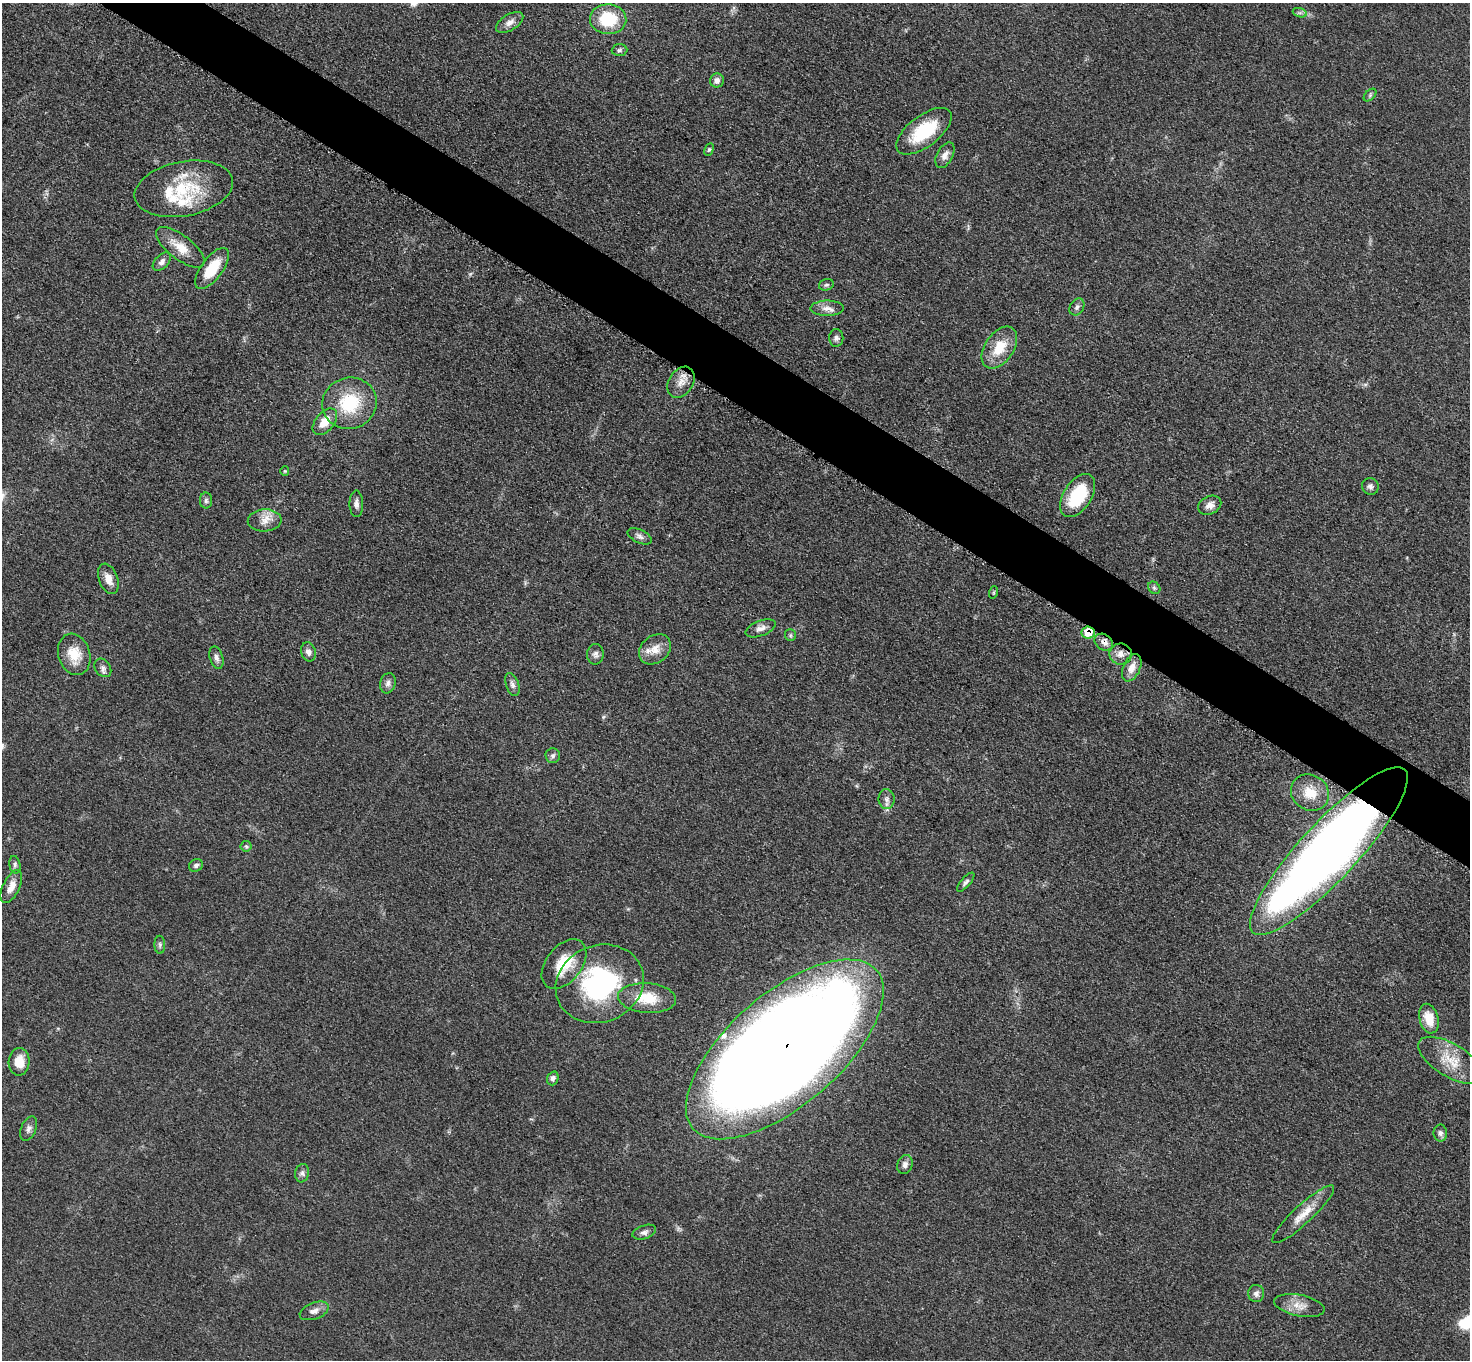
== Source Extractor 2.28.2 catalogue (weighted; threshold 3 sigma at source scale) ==
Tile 11 of 4 x 4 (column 3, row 3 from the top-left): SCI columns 2948-4415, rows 1519-2876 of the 5891 x 5893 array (HDU 1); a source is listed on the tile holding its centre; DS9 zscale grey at full resolution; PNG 1472 x 1362 px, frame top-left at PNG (2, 3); each listed source drawn as its Kron ellipse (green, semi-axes under 4 px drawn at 4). Shown black and unused: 4% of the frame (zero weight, under 3 of 5 exposures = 1% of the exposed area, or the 3 px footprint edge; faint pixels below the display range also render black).
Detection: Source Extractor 2.28.2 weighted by HDU 2 'WHT'; one run over the whole footprint, this tile lists its part. Background 0.0484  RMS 0.0051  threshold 0.0231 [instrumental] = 3 sigma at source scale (4.5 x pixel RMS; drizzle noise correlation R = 1.50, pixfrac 1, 0.05/0.05 arcsec/px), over >= 5 px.
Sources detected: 77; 4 inside a brighter listed object's ellipse — not listed separately; the other 73 listed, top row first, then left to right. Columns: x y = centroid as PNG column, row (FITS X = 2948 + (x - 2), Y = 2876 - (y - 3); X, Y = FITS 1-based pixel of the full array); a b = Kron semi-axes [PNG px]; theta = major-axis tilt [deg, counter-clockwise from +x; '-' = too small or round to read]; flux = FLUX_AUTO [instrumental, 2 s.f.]
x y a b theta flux
1300 13 7 4 -18 1.1
608 19 18 15 -3 23
510 22 15 8 32 3.2
619 50 8 6 4 1.1
717 80 7 7 - 2.6
1370 95 7 4 46 0.96
924 131 33 15 37 26
709 150 6 4 62 0.77
945 155 14 8 62 3.2
184 189 50 27 11 33
180 247 29 12 -38 9.6
162 262 11 6 47 2.4
212 268 24 10 54 15
826 285 7 5 15 1
1077 307 9 6 59 1.6
827 308 16 7 0 3.5
836 338 9 7 87 1.6
999 348 23 14 55 13
681 382 17 12 57 5.5
349 403 27 25 17 28
325 422 15 9 51 7.4
285 471 4 4 - 0.57
1370 486 8 8 - 1.7
1078 496 24 14 57 27
206 501 8 6 -90 1.4
356 504 13 7 -89 2.2
1210 505 12 9 24 3.5
265 520 17 11 3 5.5
640 536 13 6 -25 2
108 579 16 9 -70 4.8
1154 588 7 5 -45 1.1
994 592 6 4 71 0.69
761 628 16 7 21 3.1
1088 633 6 6 - 12
790 635 6 5 - 0.91
1104 642 10 7 -35 3.1
655 649 17 13 39 6.8
308 652 10 7 -75 2.2
74 654 21 16 -72 11
595 654 10 8 86 2.1
1121 654 11 10 - 4.2
216 658 11 6 -74 1.9
103 668 10 7 -56 2
1132 668 14 8 65 5.3
388 683 10 7 74 2.1
512 684 12 6 -72 2.1
553 756 7 7 - 1.5
1310 793 20 17 -34 11
886 799 10 8 -90 2.3
246 846 5 5 - 0.79
1329 851 111 28 47 550
15 865 9 5 -81 1.3
196 865 7 6 - 1.4
966 882 12 4 48 1.4
11 887 18 8 64 5.2
160 945 9 5 -87 1.1
564 964 28 18 52 16
600 984 45 38 22 74
647 998 29 14 -4 15
1429 1019 15 9 -75 9.1
785 1049 121 56 41 1600
1450 1060 36 16 -31 14
19 1062 14 10 88 8.3
553 1078 7 5 70 1.7
29 1129 13 7 67 2.2
1440 1133 8 7 - 1.7
905 1164 10 7 72 2.2
302 1173 9 7 81 1.7
1303 1214 41 9 43 9.1
644 1232 12 6 19 2
1256 1294 8 8 - 2
1299 1306 25 10 -11 6.5
314 1311 15 8 21 3
Overlapping masked pixels (flux is a lower limit): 4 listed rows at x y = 1088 633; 1104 642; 1329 851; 785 1049